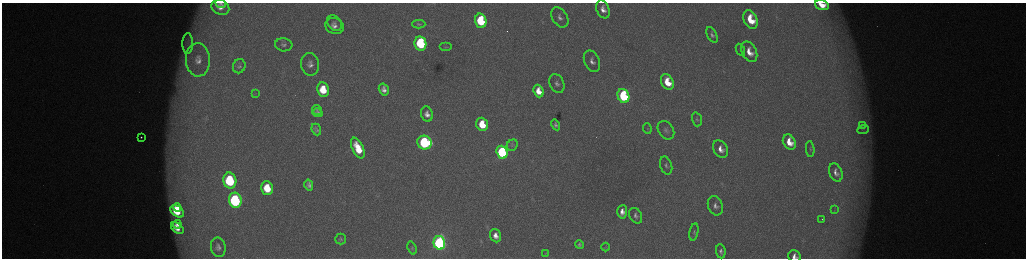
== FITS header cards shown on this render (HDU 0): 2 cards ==
NAXIS1  =                 2048 /fastest changing axis
NAXIS2  =                  512 /next to fastest changing axis

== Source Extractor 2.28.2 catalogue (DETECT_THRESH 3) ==
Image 2048 x 512 px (HDU 0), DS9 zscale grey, zoomed out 1/2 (1 PNG px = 2 x 2 image px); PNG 1028 x 260 px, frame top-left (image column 1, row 511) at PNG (2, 3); each listed source drawn as its Kron ellipse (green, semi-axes under 4 px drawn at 4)
Background 173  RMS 1.9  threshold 5.83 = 3 sigma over >= 5 px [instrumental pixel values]
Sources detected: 81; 8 cannot appear on this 1/2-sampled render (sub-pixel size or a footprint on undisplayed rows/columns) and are neither listed nor drawn; the other 73 listed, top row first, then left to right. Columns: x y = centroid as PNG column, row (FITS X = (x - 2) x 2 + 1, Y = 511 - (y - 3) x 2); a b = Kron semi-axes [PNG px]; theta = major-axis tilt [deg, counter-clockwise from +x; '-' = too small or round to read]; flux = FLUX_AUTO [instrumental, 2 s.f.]
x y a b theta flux
221 3 5 3 - 720
822 5 7 4 -17 6100
220 7 9 7 -27 3800
603 9 9 6 -67 3100
560 17 11 7 -56 2500
750 19 10 6 -64 12000
481 21 7 5 -76 23000
334 23 9 6 -53 1700
419 24 6 3 -1 600
334 26 9 7 -24 2800
712 35 8 4 -63 1200
188 43 10 5 89 2300
420 43 7 6 - 37000
284 45 9 6 -5 1400
446 47 6 2 0 260
740 50 6 4 -63 600
749 52 11 7 -64 5200
198 60 17 12 -87 6900
592 61 11 7 -65 2800
310 64 11 9 -79 3300
239 66 7 6 - 1200
667 82 8 6 -64 10000
557 83 10 7 -63 2100
384 89 6 5 - 2200
323 90 7 6 - 11000
538 91 6 5 - 5500
255 93 3 2 - 260
623 96 7 5 -66 42000
317 110 5 3 - 520
317 113 5 4 - 1100
427 114 8 6 -73 2600
697 119 7 5 -74 820
482 124 7 5 -72 12000
556 125 5 4 - 1200
862 125 3 2 - 300
647 128 5 4 - 600
863 129 6 2 24 580
316 130 6 4 -68 980
666 130 10 7 -55 1700
141 137 2 2 - 2000
424 142 7 6 - 60000
789 142 8 6 -61 7000
512 145 6 5 - 930
358 148 11 5 -64 11000
721 149 9 6 -59 3600
810 149 8 4 -86 690
502 152 7 5 -69 52000
666 166 9 5 -73 1400
836 172 9 6 -67 2400
230 181 8 6 -77 37000
309 185 5 4 - 1400
267 188 7 6 - 11000
235 200 7 6 - 63000
715 206 10 7 -69 2400
177 208 4 3 - 4100
834 210 3 2 - 250
177 211 7 5 -37 11000
622 212 6 5 - 3200
636 216 8 6 -59 1600
822 219 2 1 - 240
177 224 4 3 - 1600
177 228 7 4 -39 4100
694 232 9 4 79 910
496 236 7 5 -65 3200
340 239 5 5 - 840
439 243 7 5 -75 130000
579 245 4 3 - 870
218 247 10 7 -79 2000
606 247 4 2 - 230
412 248 7 4 -72 610
721 251 7 5 -83 1300
546 253 3 2 - 190
794 256 6 6 - 2400
At the frame edge (FLAGS 8, measured only in part): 2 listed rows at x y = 822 5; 794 256
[8 sub-pixel or undisplayed-footprint detections neither listed nor drawn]